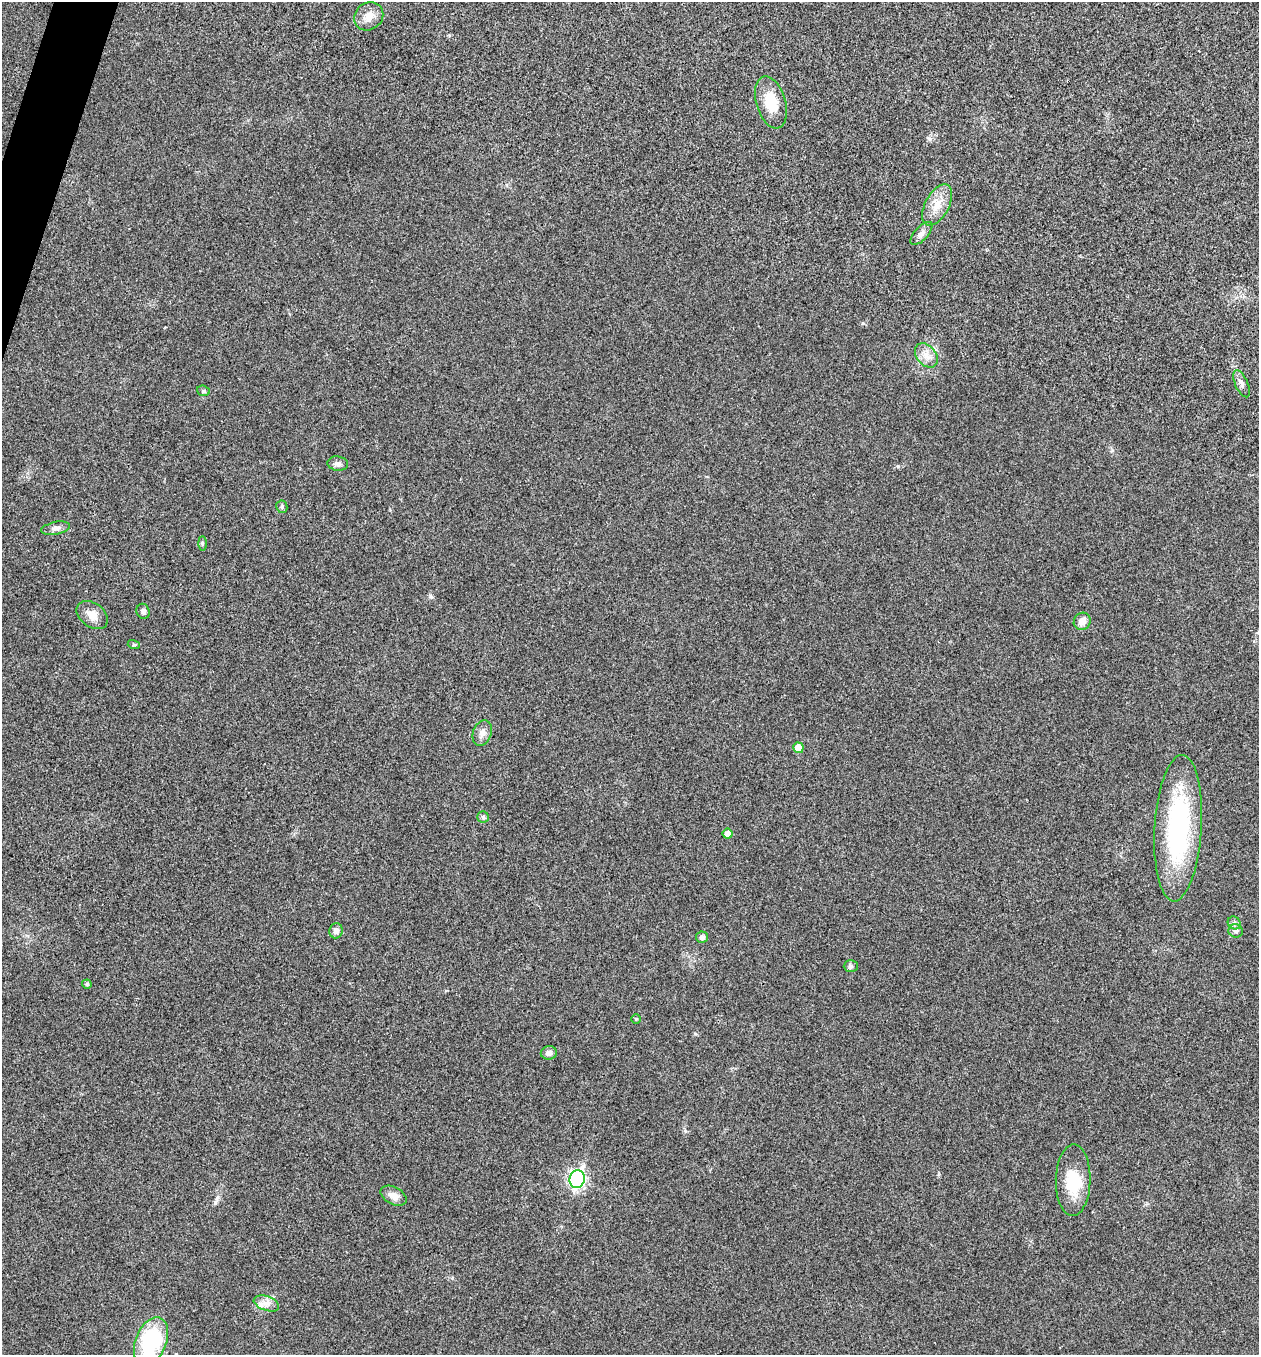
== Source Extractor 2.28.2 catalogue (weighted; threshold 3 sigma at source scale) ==
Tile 11 of 4 x 4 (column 3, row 3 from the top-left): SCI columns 2651-3907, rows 1358-2710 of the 5431 x 5418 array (HDU 1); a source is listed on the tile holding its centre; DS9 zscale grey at full resolution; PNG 1261 x 1357 px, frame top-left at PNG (2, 2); each listed source drawn as its Kron ellipse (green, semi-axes under 4 px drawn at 4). Shown black and unused: <1% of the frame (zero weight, under 3 of 4 exposures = <1% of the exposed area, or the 3 px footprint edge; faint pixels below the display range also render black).
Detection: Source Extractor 2.28.2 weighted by HDU 2 'WHT'; one run over the whole footprint, this tile lists its part. Background 0.0238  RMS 0.0052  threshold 0.0236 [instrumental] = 3 sigma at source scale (4.5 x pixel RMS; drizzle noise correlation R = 1.50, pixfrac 1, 0.05/0.05 arcsec/px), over >= 5 px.
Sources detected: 34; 1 inside a brighter object's white glare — neither listed nor drawn; the other 33 listed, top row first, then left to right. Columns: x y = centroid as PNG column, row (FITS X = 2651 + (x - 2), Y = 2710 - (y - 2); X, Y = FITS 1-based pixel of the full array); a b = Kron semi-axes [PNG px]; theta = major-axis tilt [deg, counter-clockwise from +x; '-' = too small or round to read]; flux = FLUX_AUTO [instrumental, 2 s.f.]
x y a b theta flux
369 16 15 13 38 5.6
771 102 27 14 -73 13
937 205 22 12 61 8.2
921 233 14 6 47 2.5
926 355 13 9 -50 4.7
1242 384 14 6 -66 2.3
203 391 6 5 - 0.93
338 464 10 7 -7 2
282 507 6 5 - 1.1
56 528 15 6 10 2.3
202 543 7 4 -90 0.77
143 611 8 6 -69 1.6
92 615 17 12 -37 5.2
1082 621 9 8 - 3.6
134 645 6 4 -17 0.67
482 733 13 9 71 3.3
798 748 5 5 - 6.6
483 817 6 5 - 1
1178 828 73 23 86 77
727 834 5 5 - 3.6
1234 923 7 6 - 1.4
336 931 7 6 - 2.3
1236 931 7 6 - 1.5
702 937 6 6 - 1.5
851 966 7 6 - 1.1
87 984 5 4 - 0.94
636 1019 4 4 - 0.52
549 1053 8 6 10 2.4
577 1179 9 7 74 130
1073 1180 36 17 89 18
393 1196 14 8 -28 3.8
266 1303 13 7 -19 3.5
151 1341 25 15 67 42
Isophote crosses this tile's border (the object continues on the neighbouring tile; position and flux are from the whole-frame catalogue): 1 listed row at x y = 151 1341
Unlisted compact peaks at least as high as the median listed source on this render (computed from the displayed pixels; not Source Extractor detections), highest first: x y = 215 1203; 929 139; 685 1131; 898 466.